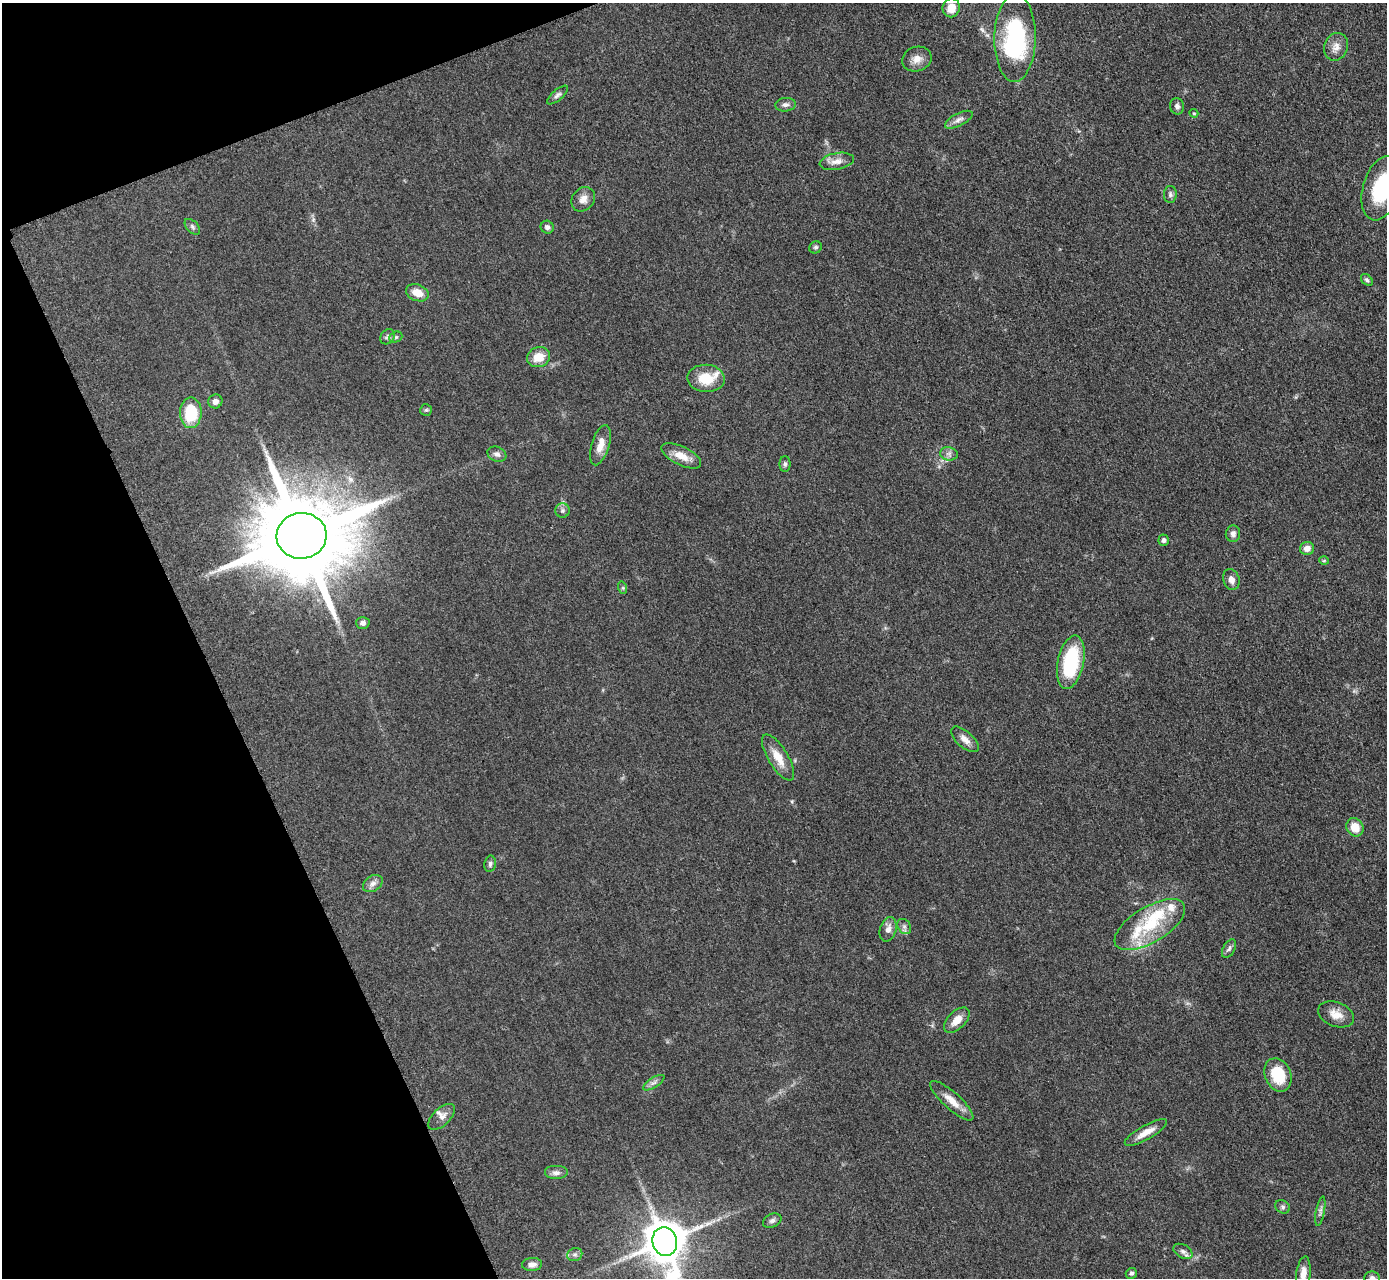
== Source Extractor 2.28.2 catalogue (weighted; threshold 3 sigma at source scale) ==
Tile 5 of 4 x 4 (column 1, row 2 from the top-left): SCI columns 19-1403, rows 2847-4122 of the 5624 x 5584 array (HDU 1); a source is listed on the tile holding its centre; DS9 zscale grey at full resolution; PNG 1389 x 1280 px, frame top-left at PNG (2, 3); each listed source drawn as its Kron ellipse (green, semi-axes under 4 px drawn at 4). Shown black and unused: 19% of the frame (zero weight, under 3 of 5 exposures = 4% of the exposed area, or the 3 px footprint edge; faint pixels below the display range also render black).
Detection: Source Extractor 2.28.2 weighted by HDU 2 'WHT'; one run over the whole footprint, this tile lists its part. Background 0.0524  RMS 0.0056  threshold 0.0251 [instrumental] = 3 sigma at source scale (4.5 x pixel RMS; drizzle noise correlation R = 1.50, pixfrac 1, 0.05/0.05 arcsec/px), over >= 5 px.
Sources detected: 72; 5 inside a brighter listed object's ellipse — not listed separately; the other 67 listed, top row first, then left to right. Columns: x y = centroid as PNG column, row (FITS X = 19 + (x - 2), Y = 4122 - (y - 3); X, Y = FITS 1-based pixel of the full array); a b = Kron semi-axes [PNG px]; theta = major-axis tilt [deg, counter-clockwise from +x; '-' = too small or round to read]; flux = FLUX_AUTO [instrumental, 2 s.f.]
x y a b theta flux
951 8 9 8 - 7.1
1015 38 44 20 89 68
1336 47 14 11 69 4.3
917 59 15 12 19 4.9
557 95 13 5 40 1.7
786 105 10 6 5 1.9
1177 106 8 7 - 1.8
1194 113 4 4 - 0.54
959 120 15 6 27 2.8
837 161 17 8 10 4.4
1381 188 33 18 74 35
1170 194 8 6 88 1.5
583 199 13 11 50 4.1
192 227 9 5 -46 1.4
547 227 6 6 - 1.6
816 247 6 6 - 1.1
1367 280 7 5 -43 1.2
417 293 12 8 -21 6.7
387 337 8 6 51 1.4
396 337 7 5 20 0.96
538 357 12 10 21 8
706 378 19 14 -3 13
215 401 7 6 - 2.4
426 410 6 6 - 0.91
191 413 15 10 90 22
600 445 21 9 73 6.6
497 454 10 7 -22 2.1
949 454 9 6 -12 2.1
681 456 22 9 -26 7.5
785 464 8 5 90 1.2
562 511 7 7 - 1.6
1233 534 8 7 - 2.1
301 536 25 23 7 9500
1164 540 6 5 - 1.4
1307 548 7 6 - 3.7
1324 561 5 3 - 0.49
1231 580 11 8 -70 3.2
623 588 6 4 -72 0.79
363 623 7 6 - 1.8
1071 662 27 13 78 39
965 739 17 8 -41 4.1
778 757 26 10 -59 8.7
1355 827 9 8 - 8
490 864 8 5 78 1.3
373 883 10 7 32 2.7
1150 925 40 18 31 27
904 926 8 6 -55 1.8
888 929 13 8 73 3.4
1229 949 10 6 61 1.6
1336 1014 19 12 -20 6.5
957 1020 16 8 44 6.1
1278 1075 17 13 -66 19
654 1083 12 5 32 2
952 1101 28 8 -42 7.3
442 1117 16 8 44 3.4
1146 1132 24 7 29 6.4
556 1173 12 7 0 2.5
1283 1207 8 6 -33 1.4
1320 1211 15 3 79 1.5
772 1221 10 6 24 1.7
665 1241 14 12 -75 1600
1183 1251 10 6 -29 2.1
575 1255 7 6 - 1.7
532 1264 10 6 4 2.6
1131 1273 6 5 - 1.3
1303 1274 17 7 84 5.6
1372 1278 8 6 -9 2
Isophote crosses this tile's border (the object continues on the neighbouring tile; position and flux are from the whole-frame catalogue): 4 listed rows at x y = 1381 188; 665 1241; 1303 1274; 1372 1278